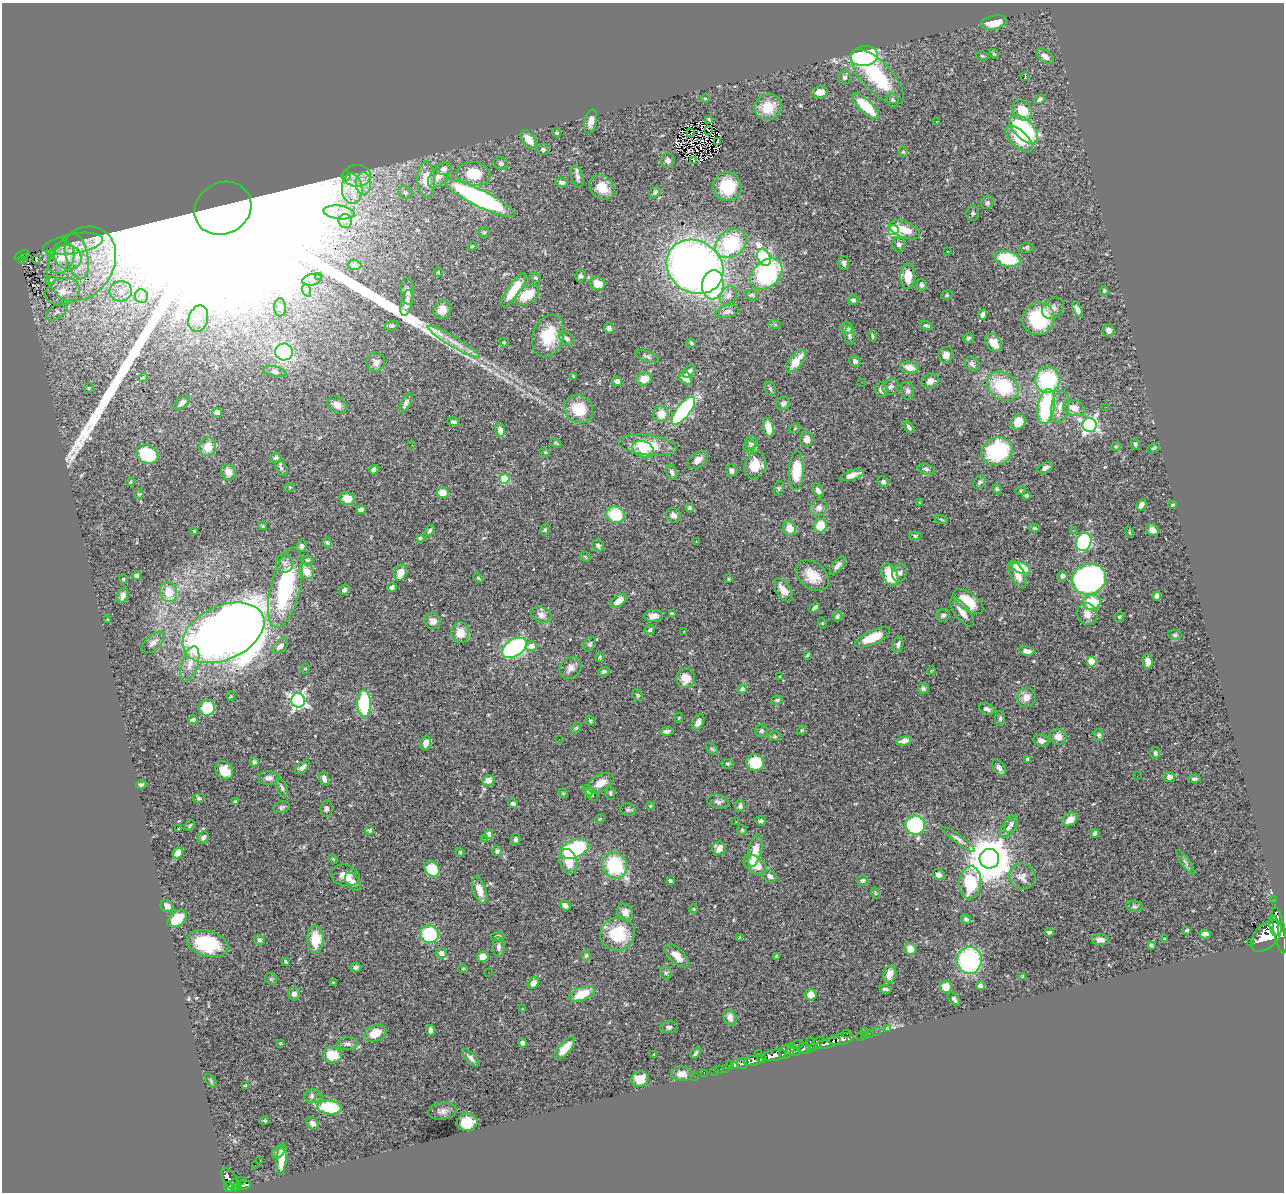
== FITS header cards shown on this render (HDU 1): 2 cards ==
NAXIS1  =                 1282
NAXIS2  =                 1190

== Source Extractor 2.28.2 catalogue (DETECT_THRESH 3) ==
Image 1282 x 1190 px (HDU 1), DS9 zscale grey, 1 PNG px = 1 image px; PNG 1286 x 1194 px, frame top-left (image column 1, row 1190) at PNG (2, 3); each listed source drawn as its Kron ellipse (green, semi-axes under 4 px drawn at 4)
Background 0.707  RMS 0.024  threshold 0.0705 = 3 sigma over >= 5 px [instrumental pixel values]
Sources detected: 522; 3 with non-positive FLUX_AUTO (blend fragments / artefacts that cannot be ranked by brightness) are neither listed nor drawn; of the other 519, the 500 brightest by FLUX_AUTO listed and drawn (19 fainter detections omitted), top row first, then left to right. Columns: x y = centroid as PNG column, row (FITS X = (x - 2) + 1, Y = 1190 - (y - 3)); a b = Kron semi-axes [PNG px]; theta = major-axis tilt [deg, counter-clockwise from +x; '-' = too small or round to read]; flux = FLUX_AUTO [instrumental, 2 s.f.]
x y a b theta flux
994 22 13 7 13 28
994 54 5 4 - 1.6
864 56 14 10 8 260
982 56 6 4 -15 1.9
1045 56 10 5 -36 8.6
1025 76 3 2 - 21
845 77 7 6 - 4.2
877 77 35 14 -47 100
820 92 8 6 11 13
705 98 4 4 - 1.6
1040 99 5 4 - 4.9
893 100 7 5 -75 3.6
866 106 17 6 -43 65
768 107 13 12 - 36
1022 110 11 9 -50 34
709 119 3 2 - 1.3
937 121 3 2 - 1.7
591 122 12 6 78 11
1024 129 18 9 -46 190
709 130 2 2 - 2.2
557 133 5 3 - 1.5
691 133 2 2 - 1.3
1019 139 17 8 -43 36
529 140 11 6 -53 18
718 142 4 2 - 1.7
543 149 6 5 - 3.9
903 152 5 4 - 2.2
668 161 7 7 - 5.3
693 161 3 2 - 2.2
501 163 7 6 - 4.4
444 169 7 6 - 7.7
474 174 17 12 -7 51
439 175 15 8 49 15
346 176 5 4 - 2.6
357 176 14 10 -1 16
577 177 11 6 -77 5.7
426 179 18 8 -89 31
562 182 6 4 -9 5.1
364 183 11 7 90 14
602 187 13 11 -44 27
727 187 14 14 - 67
352 189 15 10 -85 26
405 192 7 6 - 4.1
655 192 6 5 - 3.8
480 198 39 8 -26 370
987 203 6 6 - 3.8
223 208 29 25 30 580000
339 212 16 7 -7 17
973 213 7 6 - 3.7
345 221 7 7 - 7.6
893 230 5 5 - 100
905 230 16 8 -21 29
484 232 5 5 - 2.3
731 243 17 13 38 120
73 244 30 10 10 20
899 244 7 6 - 5.4
472 246 4 4 - 1.5
1026 248 7 5 8 3
947 252 2 2 - 1.2
50 254 3 2 - 1.9
22 255 8 3 23 57
77 256 23 11 -78 36
24 257 4 2 - 13
68 257 14 12 -23 26
764 257 9 6 -65 210
61 258 17 12 68 33
1007 259 13 7 -14 92
37 260 3 2 - 4
21 261 3 2 - 4.3
844 263 7 5 88 5.5
82 264 40 31 55 140
354 265 7 5 0 2.9
695 267 30 25 -36 1200
438 272 5 4 - 1.8
766 274 18 13 43 190
319 276 3 3 - 1.4
581 276 5 5 - 4.1
908 276 13 7 88 25
535 278 6 5 - 2.2
50 280 5 3 - 2.6
312 280 10 5 13 7
597 284 8 6 -20 21
713 285 15 11 83 160
921 285 6 5 - 4
306 290 6 4 -70 3.3
514 290 20 6 55 44
63 291 17 13 20 29
121 291 11 10 - 16
407 291 13 6 -86 6.3
1104 291 4 4 - 1.9
527 295 14 8 30 39
728 295 10 7 53 7.9
752 295 6 5 - 2.9
947 295 6 4 23 2.2
141 296 7 6 - 6.6
853 300 5 5 - 3.3
407 303 13 5 77 12
280 307 9 6 -89 5
1053 308 12 9 41 9.3
1077 309 8 4 -62 6.7
442 310 10 8 60 14
57 312 12 6 34 4
727 312 12 6 12 7
983 315 5 4 - 5.8
198 319 13 9 75 17
1038 319 16 15 - 98
775 324 6 4 -20 2
391 326 7 4 16 3.2
926 326 7 3 -20 2.7
609 328 5 5 - 6.5
847 328 6 6 - 9.5
1109 330 6 6 - 6.5
548 336 22 15 70 55
850 336 9 5 -84 4
872 336 6 2 -90 1.7
567 338 9 6 -39 4.8
969 338 5 5 - 2.9
454 342 30 5 -31 18
504 342 4 4 - 2.2
692 343 4 3 - 2.2
994 343 10 7 -49 19
284 352 9 8 - 160
946 355 8 7 - 10
647 356 12 5 -21 4.3
796 361 13 6 50 29
855 361 6 5 - 4
376 362 9 9 - 11
972 364 8 6 -47 5.8
909 368 9 6 -10 15
689 371 7 4 48 6.2
275 372 12 5 -12 3.9
574 376 4 4 - 1.9
143 377 5 3 - 1.4
686 378 8 5 -51 15
644 379 8 6 15 17
1048 380 13 12 - 150
617 381 5 4 - 7.8
930 381 9 7 30 11
861 382 2 2 - 2.8
1003 386 17 13 -34 87
891 387 9 7 46 6.3
89 388 5 4 - 1.7
770 389 7 5 -67 2.5
881 390 7 6 - 7.9
907 391 9 6 -77 4.8
182 402 9 5 44 8.1
406 403 11 4 62 6.9
783 403 7 6 - 4.5
337 405 10 8 -34 9.7
1046 406 18 8 80 140
1060 407 16 8 80 14
1106 407 3 2 - 1.3
1074 408 11 8 -19 15
579 409 15 13 -39 44
683 411 17 7 51 220
217 413 5 4 - 15
661 414 8 8 - 21
453 422 6 4 -15 3.6
1018 422 8 7 - 20
1090 425 7 7 - 460
768 427 9 5 -78 26
909 427 7 4 -51 3.5
795 428 5 3 - 1.5
500 430 7 5 -81 8.5
807 439 7 6 - 8.7
556 443 6 4 -25 1.7
751 443 6 6 - 6.7
1135 444 6 4 -80 3.1
412 445 2 2 - 1.5
647 445 29 10 -7 52
749 446 6 5 - 2.9
1116 446 5 3 - 1.4
207 447 9 8 - 24
1154 448 6 4 26 2
643 449 11 8 -22 19
997 451 16 13 23 150
545 452 5 4 - 1.8
147 454 11 9 -28 73
276 458 6 5 - 3.3
698 460 11 7 36 12
755 465 13 10 68 31
281 468 8 5 -61 4.1
1045 468 8 5 26 6.3
926 469 8 5 -16 4.5
374 470 5 4 - 6.3
731 471 6 5 - 5.4
796 471 19 7 88 57
228 472 8 7 - 13
672 472 8 5 -66 4.5
852 475 12 5 18 11
504 479 5 5 - 90
130 482 4 3 - 1.4
883 482 6 5 - 4.5
980 482 8 5 53 3.5
290 487 5 3 - 1.5
779 488 7 5 72 2.4
997 489 5 3 - 1.9
818 490 8 4 -56 5.5
1021 490 5 3 - 1.4
442 493 6 5 - 23
139 494 5 4 - 1.9
1026 495 4 4 - 2.3
347 498 7 6 - 19
920 503 4 3 - 1.8
1142 505 6 4 56 8.1
1172 505 3 3 - 1.6
689 508 5 4 - 3.3
819 508 9 8 - 8.6
361 510 4 4 - 9.4
616 515 9 8 - 57
673 515 8 6 -48 7.1
942 520 6 3 -19 1.8
263 526 4 4 - 1.8
820 526 7 6 - 38
790 528 7 6 - 20
1034 528 5 4 - 2.1
545 530 6 4 74 2.5
1074 530 3 3 - 1.6
1152 530 6 5 - 7.3
194 531 3 3 - 1.8
429 531 6 4 57 3.2
1129 532 5 3 - 1.6
915 536 6 4 -2 2.5
420 538 3 3 - 1.8
696 541 3 2 - 1.9
327 542 5 4 - 2.3
1084 542 9 7 70 170
598 545 6 5 - 4
302 546 6 5 - 3.9
585 557 5 3 - 1.7
308 560 5 4 - 1.8
285 563 9 8 - 6.7
838 565 11 5 52 7.7
1021 568 9 5 -21 85
306 572 8 6 -48 21
400 572 8 6 71 20
900 573 9 7 75 6.2
1017 574 15 6 -64 18
890 575 12 7 -67 45
137 576 4 4 - 14
812 576 18 13 -41 32
1062 576 5 5 - 7.9
478 578 5 4 - 1.8
123 579 5 4 - 1.7
729 579 4 3 - 1.8
1089 579 17 15 21 450
285 587 41 15 77 170
392 587 5 4 - 4.9
344 590 5 5 - 4.9
783 590 13 7 -55 16
168 592 10 8 -77 29
123 595 8 5 71 6.5
1157 596 4 4 - 5.7
619 601 9 5 38 16
968 601 17 9 -36 40
1092 602 9 7 15 59
815 607 5 3 - 4.2
962 612 17 7 -52 16
672 614 4 3 - 4.8
1087 614 11 10 - 16
541 615 11 7 -23 11
943 615 7 6 - 4.8
653 616 10 6 7 11
837 616 5 5 - 3.8
1119 617 5 4 - 2.5
108 620 4 3 - 2.1
433 621 8 8 - 9.7
822 623 5 3 - 1.5
650 630 5 4 - 3.2
684 631 3 3 - 5.9
223 633 43 27 24 2500
460 633 10 8 -81 22
1175 635 7 5 -13 2.5
872 637 19 7 25 46
153 643 13 7 42 9
590 644 8 5 61 3.3
898 644 9 5 78 4.5
280 646 9 6 43 8.1
531 646 5 4 - 14
514 648 13 8 31 300
1027 651 8 4 -10 9.3
807 655 3 2 - 1.8
600 657 5 4 - 2.4
1092 661 5 5 - 70
1148 662 7 5 -79 13
190 664 18 8 73 16
571 668 12 10 46 10
305 669 5 4 - 1.8
604 671 6 4 16 5
931 671 4 3 - 1.3
780 677 4 4 - 1.9
686 678 10 9 - 20
742 689 4 4 - 6.6
923 689 6 5 - 3.6
638 695 6 5 - 2.7
231 696 4 4 - 1.7
1026 697 9 9 - 14
298 700 7 7 - 470
777 700 6 4 14 3
364 704 13 7 -89 140
207 708 8 8 - 51
987 709 8 5 -17 5.9
679 718 5 4 - 1.4
1000 718 8 5 -90 3.2
193 720 5 4 - 4.3
590 721 5 4 - 2
698 722 9 5 62 8.6
576 728 6 4 44 2.2
802 730 5 4 - 2.6
667 731 7 4 7 4.8
761 731 6 6 - 3.8
1099 735 6 5 - 3.8
775 736 6 5 - 2.6
1058 737 8 7 - 14
559 739 3 2 - 1.7
904 741 8 4 12 8.9
1041 741 8 5 -19 8.1
426 743 7 5 73 10
712 749 7 4 -45 2.4
1155 753 5 5 - 4.1
1027 759 4 4 - 1.8
254 762 5 4 - 3.3
755 762 9 8 - 53
728 764 6 4 -9 2.8
302 767 8 4 39 6.2
999 768 9 5 -58 7
224 770 10 8 -47 21
1137 776 2 2 - 4.4
1169 777 5 5 - 6.9
269 778 10 7 0 7.3
324 779 7 4 -75 5.8
1194 779 6 3 1 3.4
488 780 6 5 - 15
601 783 14 8 30 19
141 785 5 4 - 3.6
282 788 10 5 -68 3.7
588 791 6 4 -57 2.9
563 793 5 4 - 1.6
610 793 7 4 -83 2.9
592 794 7 5 -44 2.5
199 798 6 4 -2 2.3
235 802 4 4 - 2.6
718 802 11 7 -10 5.5
513 803 5 4 - 4.2
650 806 4 3 - 1.6
740 806 6 5 - 4.1
282 807 8 5 19 3.8
326 809 8 6 84 4.4
628 810 8 6 -11 3.6
600 819 5 4 - 1.8
1070 820 8 6 34 18
761 821 5 4 - 3.4
736 822 3 2 - 1.9
1011 824 9 6 67 5.4
190 825 5 3 - 1.6
915 825 10 9 - 140
1008 828 11 6 51 6.2
178 829 4 2 - 1.5
369 830 5 4 - 2.3
742 830 5 5 - 2.1
1095 833 4 4 - 4.9
489 834 4 4 - 20
203 838 6 5 - 5.1
484 839 3 3 - 1.9
516 839 5 5 - 3.5
959 839 19 4 -36 6.4
719 848 7 6 - 13
574 849 15 9 21 160
755 850 16 6 77 25
497 851 5 4 - 3.7
460 852 5 4 - 1.5
178 853 6 4 48 13
333 859 6 3 -45 1.7
989 859 10 9 - 6400
568 861 13 8 -74 26
1185 862 14 3 -55 4.5
615 865 13 12 - 100
755 865 13 8 -35 34
432 869 8 6 -46 49
345 875 14 10 -16 17
939 875 6 5 - 6.3
770 876 7 6 - 6.2
1022 876 13 13 - 15
863 880 5 5 - 3.8
670 881 4 3 - 3.2
353 882 10 6 -55 8.4
970 883 16 11 85 88
480 890 14 6 -71 19
875 893 6 3 -71 1.6
1274 900 2 2 - 3.6
565 905 6 4 -35 8.1
167 906 6 5 - 9.7
1135 906 8 5 -14 3.2
694 909 5 3 - 1.3
625 912 9 7 -58 13
177 919 11 7 37 40
966 919 5 4 - 4
1274 925 11 4 -79 560
1187 930 4 3 - 2.5
1279 930 24 5 -79 1700
1049 932 4 3 - 3.3
429 934 9 9 - 93
618 934 17 16 - 73
1205 934 6 4 -6 8.2
498 936 7 5 7 4.1
1266 936 19 11 47 2700
740 938 4 3 - 3.3
315 939 14 8 -90 42
1165 939 4 3 - 1.3
259 940 6 4 -34 3.1
1100 940 8 5 -7 9.9
1251 943 3 3 - 47
208 944 21 13 -16 91
1151 945 3 3 - 2.1
499 947 10 6 -86 6.2
910 949 6 6 - 18
441 953 5 5 - 11
586 955 5 4 - 2.6
483 956 6 5 - 14
677 956 15 7 -44 19
777 956 4 3 - 2.9
969 960 13 12 - 200
285 961 4 3 - 1.8
356 967 5 4 - 4.8
463 968 5 3 - 1.5
488 972 3 2 - 1.3
666 973 7 5 -66 3.3
890 974 9 6 74 17
1023 976 3 3 - 1.5
271 979 6 5 - 2.5
333 983 3 2 - 1.6
533 983 6 5 - 11
981 986 4 4 - 4.3
946 987 6 6 - 24
885 989 6 3 -8 3.5
294 994 6 6 - 7.2
582 994 13 6 22 41
811 995 6 5 - 14
954 999 8 4 -53 4.3
522 1009 3 2 - 1.5
730 1017 8 6 -69 13
669 1027 9 6 5 4.1
888 1029 3 2 - 7.1
431 1030 5 4 - 7.4
864 1032 2 2 - 12
876 1032 2 2 - 6.9
375 1033 11 8 26 28
870 1033 2 2 - 5.7
847 1034 2 2 - 6.5
864 1035 3 2 - 7.4
860 1036 2 2 - 7.7
841 1039 12 5 9 790
280 1043 4 4 - 1.4
522 1043 4 4 - 4.7
828 1043 13 5 18 610
348 1044 10 6 3 6.4
810 1044 8 4 88 240
816 1044 9 4 44 220
797 1045 7 3 16 100
565 1048 14 6 48 22
804 1049 6 5 - 320
787 1051 9 6 41 490
794 1051 7 5 -13 190
696 1053 6 3 56 2.7
758 1053 3 2 - 15
332 1055 10 8 -8 42
654 1055 3 2 - 1.9
774 1055 13 5 9 1100
471 1058 11 5 -46 6.1
762 1059 5 4 - 190
753 1061 10 5 11 570
742 1063 5 5 - 120
729 1065 2 2 - 4.6
734 1065 4 3 - 58
726 1068 3 2 - 16
720 1069 2 2 - 4.4
715 1071 2 2 - 4.7
704 1073 2 2 - 4.3
682 1074 11 7 -3 11
695 1076 3 2 - 1.9
640 1079 9 7 17 22
211 1081 8 4 -54 2.4
246 1085 4 3 - 1.9
313 1096 8 7 - 5.2
319 1099 4 2 - 1.6
330 1107 12 7 -7 89
442 1111 14 8 8 8.3
265 1121 4 3 - 2.1
467 1122 10 9 - 34
312 1123 7 5 -44 6.9
278 1152 7 5 47 6.3
282 1159 16 5 84 20
260 1160 3 2 - 5.3
255 1165 2 2 - 2000
230 1179 13 6 -57 410
241 1181 2 2 - 5.2
235 1183 3 3 - 23
244 1185 7 3 10 100
238 1186 4 3 - 85
228 1187 4 4 - 220
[19 fainter detections neither listed nor drawn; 3 non-positive-flux detections neither listed nor drawn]